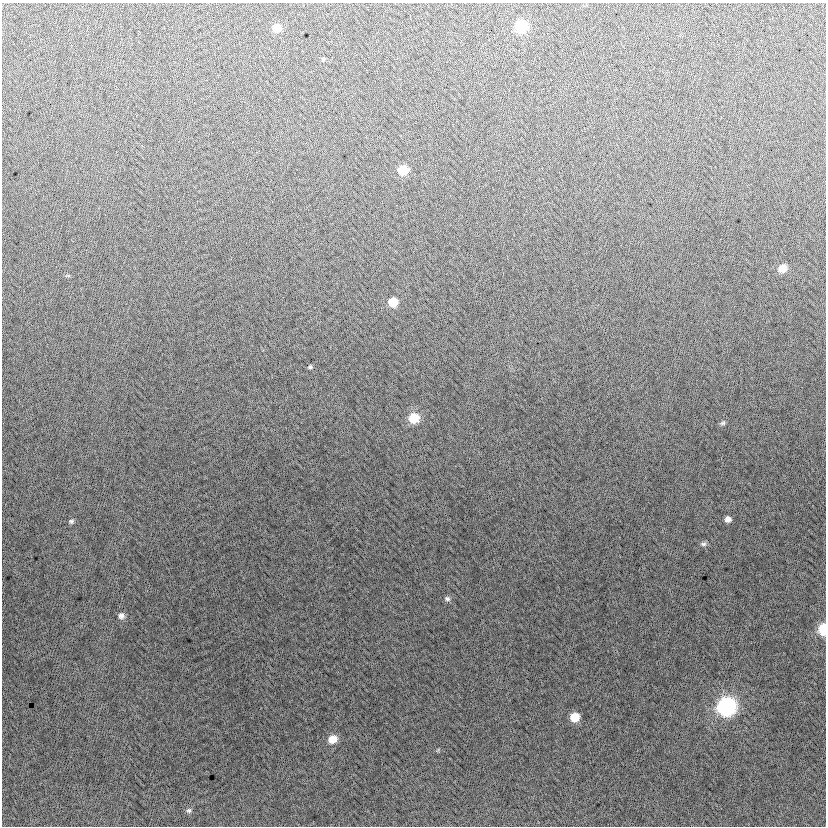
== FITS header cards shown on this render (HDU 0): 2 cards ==
NAXIS1  =                  824
NAXIS2  =                  824

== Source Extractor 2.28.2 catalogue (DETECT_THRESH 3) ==
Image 824 x 824 px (HDU 0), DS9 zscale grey, 1 PNG px = 1 image px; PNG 828 x 828 px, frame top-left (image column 1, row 824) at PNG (2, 3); no overlay
Background -5.42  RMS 12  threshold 37.3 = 3 sigma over >= 5 px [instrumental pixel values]
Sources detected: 19; all 19 listed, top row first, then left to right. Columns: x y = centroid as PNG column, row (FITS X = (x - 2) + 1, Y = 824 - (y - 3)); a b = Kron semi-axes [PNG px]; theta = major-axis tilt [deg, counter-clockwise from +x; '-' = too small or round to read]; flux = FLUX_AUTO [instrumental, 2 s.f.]
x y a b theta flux
521 26 8 8 - 55000
277 28 8 7 - 11000
323 59 5 4 - 950
403 170 8 7 - 24000
782 268 8 7 - 11000
393 302 8 7 - 18000
310 367 5 4 - 1200
414 418 9 9 - 20000
723 423 8 6 42 2000
728 519 7 6 - 4300
71 521 8 6 15 2000
703 544 8 6 -3 2400
447 599 8 6 -17 2400
121 616 8 8 - 3700
823 629 8 6 88 34000
727 707 9 9 - 250000
575 717 8 7 - 17000
333 739 9 8 - 11000
189 810 7 7 - 2100
At the frame edge (FLAGS 8, measured only in part): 1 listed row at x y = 823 629